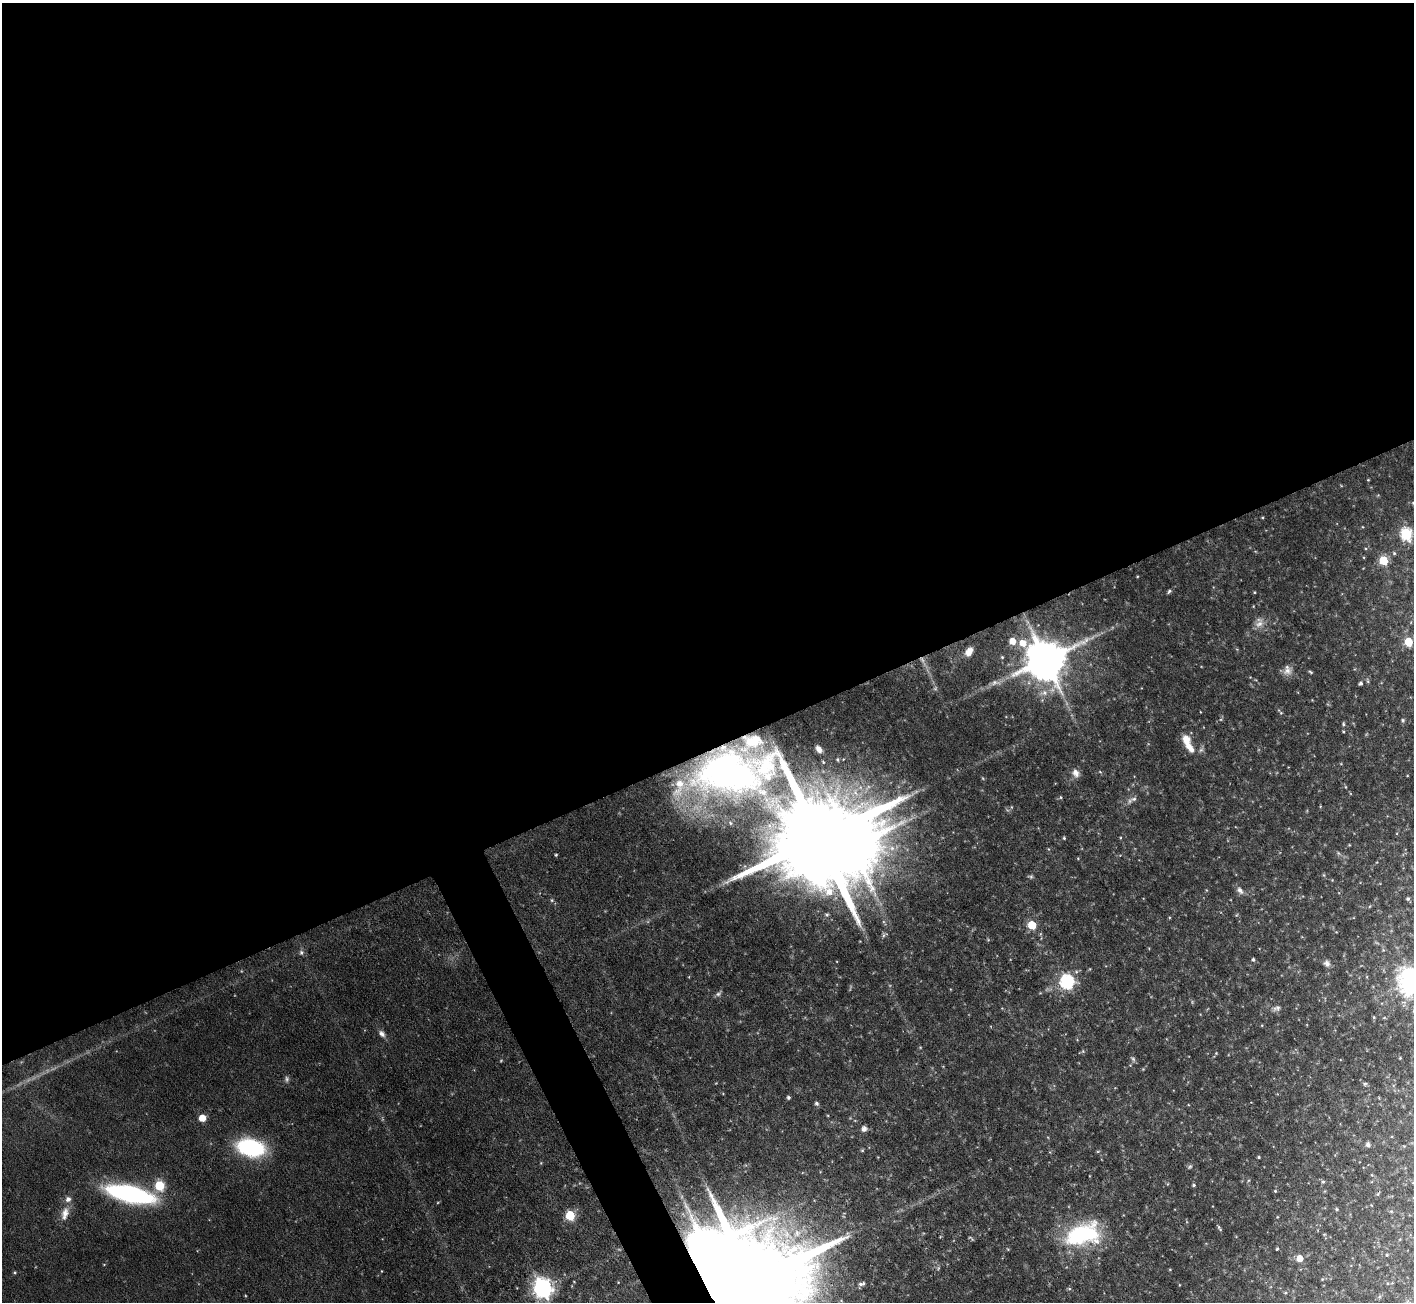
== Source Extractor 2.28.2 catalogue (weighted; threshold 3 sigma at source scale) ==
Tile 2 of 4 x 4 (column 2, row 1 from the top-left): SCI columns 1413-2824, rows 4184-5483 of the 5647 x 5633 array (HDU 1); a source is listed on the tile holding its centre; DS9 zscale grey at full resolution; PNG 1416 x 1304 px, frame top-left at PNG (2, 3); no overlay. Shown black and unused: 59% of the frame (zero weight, under 3 of 6 exposures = <1% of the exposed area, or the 3 px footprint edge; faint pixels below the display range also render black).
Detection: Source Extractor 2.28.2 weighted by HDU 2 'WHT'; one run over the whole footprint, this tile lists its part. Background 0.0568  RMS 0.0038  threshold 0.0157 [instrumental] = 3 sigma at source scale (4.09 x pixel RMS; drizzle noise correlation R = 1.36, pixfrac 0.8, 0.05/0.05 arcsec/px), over >= 5 px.
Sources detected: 137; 6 too faint to see at this stretch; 3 inside a brighter object's white glare — not listed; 2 inside a brighter listed object's ellipse — not listed separately; the other 126 listed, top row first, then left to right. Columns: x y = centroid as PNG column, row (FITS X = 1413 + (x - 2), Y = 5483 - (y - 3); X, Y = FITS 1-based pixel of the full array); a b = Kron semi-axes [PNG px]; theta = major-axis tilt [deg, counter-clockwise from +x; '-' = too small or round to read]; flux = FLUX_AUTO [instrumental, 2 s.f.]
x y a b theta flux
1368 480 3 3 - 0.31
1378 495 5 4 - 0.38
1262 517 3 3 - 0.37
1406 534 7 6 - 45
1366 548 6 4 -19 0.49
1394 553 5 5 - 0.62
1383 560 5 5 - 20
1169 591 6 4 48 0.73
1255 592 4 3 - 0.35
1253 606 4 3 - 0.29
1259 624 15 10 35 3.4
1012 641 6 5 - 6
1408 642 6 5 - 14
969 651 11 7 57 3.8
1002 657 4 4 - 0.53
1045 659 13 12 - 1700
1287 670 14 11 -86 3
1310 672 7 3 -32 0.55
1367 681 7 4 -81 0.59
996 682 19 7 5 2.9
1360 683 4 4 - 0.94
1043 693 15 8 8 3.5
1312 700 3 3 - 0.26
1280 712 11 4 -45 0.68
1221 719 6 4 44 0.6
1403 720 4 4 - 0.68
1343 724 7 4 83 0.61
1343 732 4 3 - 0.39
750 742 16 12 -47 5.5
723 747 9 7 24 1.8
1189 747 17 7 -49 5
819 749 7 4 -51 1.9
838 759 4 4 - 0.52
1076 773 12 9 -58 2.6
1407 776 4 2 - 0.24
983 778 6 4 -60 0.45
1346 787 5 3 - 0.37
679 788 40 16 75 14
762 792 18 10 -21 6.4
1061 797 5 5 - 0.53
1134 799 11 7 12 1.7
1320 806 5 3 - 0.34
1011 807 6 4 90 0.44
819 838 54 33 7 14000
1064 838 4 3 - 0.5
1349 845 3 3 - 0.33
1048 849 5 3 - 0.35
1338 853 9 4 -36 0.84
556 855 3 3 - 0.48
1078 858 4 4 - 0.34
1324 875 6 4 -88 0.45
1031 876 7 5 8 0.73
1332 880 4 4 - 0.29
1206 890 5 4 - 0.37
1240 890 12 7 -48 2
1408 898 4 4 - 0.73
552 900 5 5 - 0.6
827 914 4 4 - 0.53
1032 925 5 5 - 15
884 935 10 6 31 1
988 940 6 3 -20 0.37
1383 950 4 4 - 0.42
301 952 7 7 - 1.2
1253 959 4 4 - 0.7
1327 963 9 7 -53 1.7
1067 981 7 6 - 81
1412 981 9 8 - 510
718 993 10 5 40 0.98
1276 1008 13 8 16 1.9
1374 1017 4 3 - 0.42
1262 1025 4 3 - 0.36
382 1034 10 7 -47 1.8
920 1047 5 3 - 0.34
1083 1051 6 4 47 0.54
1216 1053 4 4 - 0.36
1400 1058 2 2 - 0.27
1133 1059 9 5 -60 0.88
1130 1065 4 4 - 0.33
1365 1084 6 5 - 0.64
723 1093 4 3 - 0.28
788 1097 5 4 - 0.75
1379 1098 5 3 - 0.26
816 1103 5 5 - 1
202 1118 5 5 - 8.2
864 1129 8 7 - 1.7
1368 1145 6 5 - 1.1
251 1148 19 12 -13 63
862 1150 5 4 - 0.44
1098 1151 6 3 18 0.42
1259 1157 3 3 - 0.52
541 1163 4 4 - 0.32
1190 1167 7 5 49 0.74
1372 1175 5 3 - 0.35
1249 1180 6 4 70 0.48
1323 1181 5 5 - 0.7
159 1185 6 5 - 23
1194 1185 4 4 - 0.63
1275 1191 4 4 - 0.42
130 1194 39 13 -13 81
1378 1194 6 4 59 0.52
438 1202 5 3 - 0.34
1337 1209 5 4 - 0.5
1391 1211 5 5 - 0.52
65 1213 21 10 75 4.5
570 1215 6 5 - 24
1219 1228 9 3 -57 0.75
1082 1234 36 21 16 45
1324 1234 5 3 - 0.33
971 1238 7 3 -36 0.53
1277 1249 4 2 - 0.42
1387 1255 4 3 - 0.39
1300 1258 5 5 - 6.3
104 1264 4 3 - 0.28
938 1268 7 4 46 0.64
1170 1269 5 3 - 0.35
381 1271 4 2 - 0.24
15 1272 4 4 - 0.46
1322 1279 4 4 - 0.37
574 1282 4 2 - 0.26
750 1282 59 20 24 18000
1388 1283 4 3 - 0.29
862 1284 10 5 12 1.4
1179 1285 4 3 - 0.26
543 1288 8 7 - 240
1069 1289 6 4 -1 0.49
1285 1293 6 5 - 0.57
Overlapping masked pixels (flux is a lower limit): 3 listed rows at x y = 723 747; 819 838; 750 1282
Isophote crosses this tile's border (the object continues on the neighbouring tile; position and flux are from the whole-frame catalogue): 2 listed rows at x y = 1412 981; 750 1282